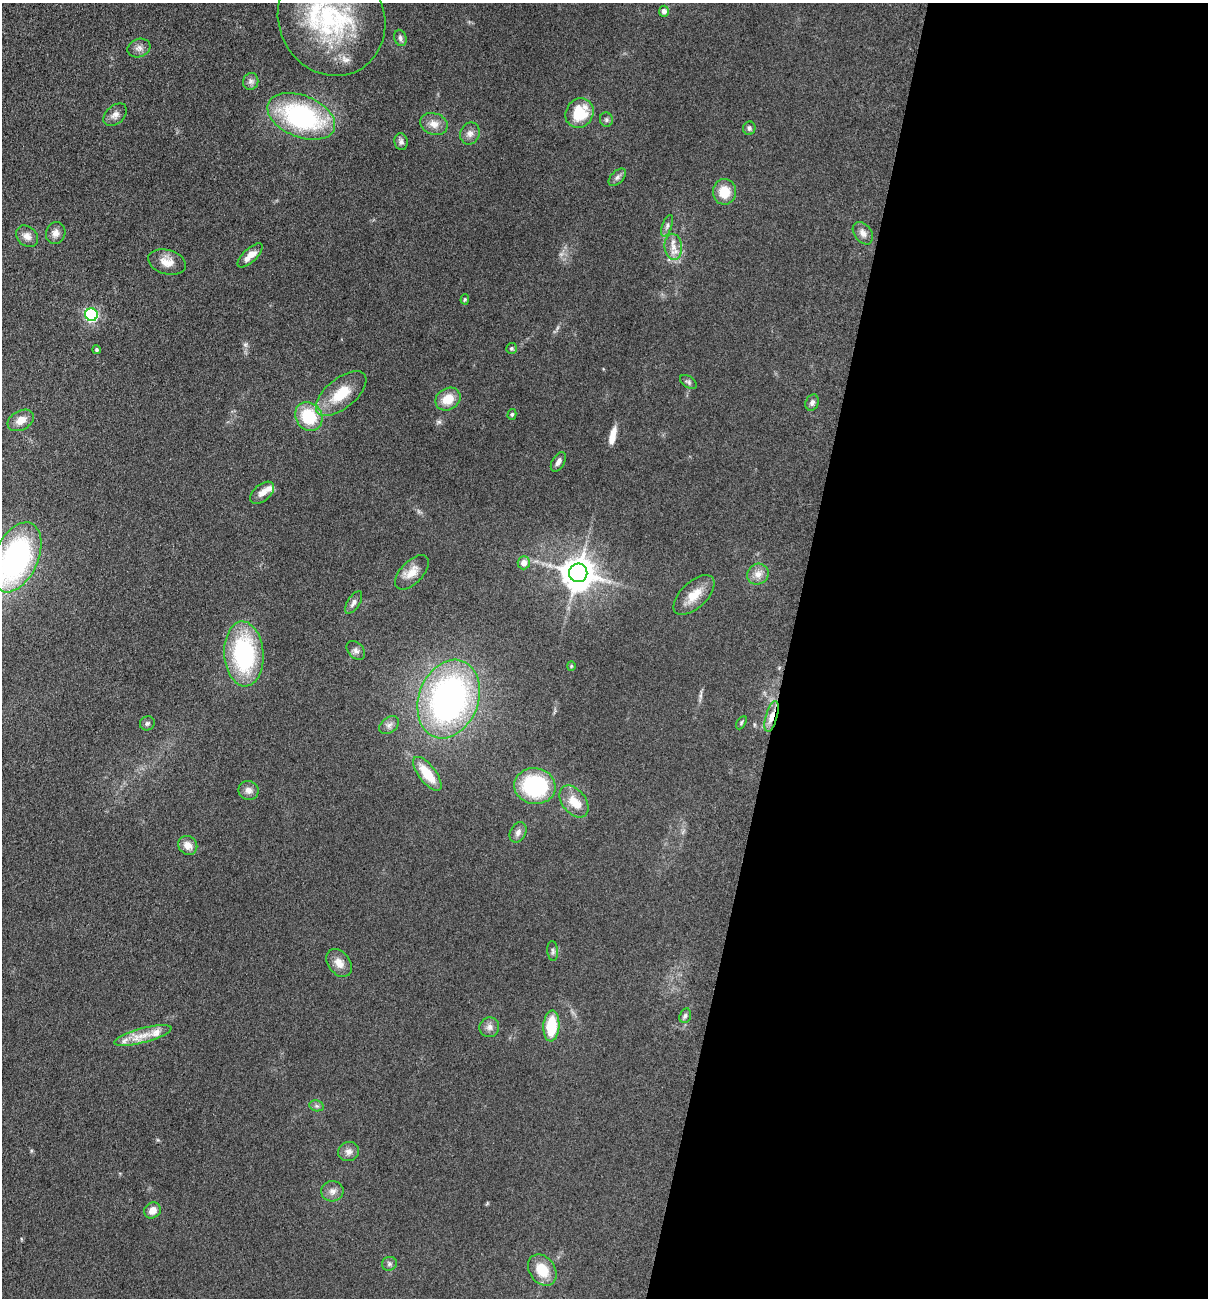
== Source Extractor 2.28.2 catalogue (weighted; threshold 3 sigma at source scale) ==
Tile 12 of 4 x 4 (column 4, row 3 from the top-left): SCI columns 3797-5002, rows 1298-2593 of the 5254 x 5200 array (HDU 1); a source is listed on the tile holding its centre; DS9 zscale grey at full resolution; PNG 1210 x 1300 px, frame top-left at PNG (2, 3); each listed source drawn as its Kron ellipse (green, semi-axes under 4 px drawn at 4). Shown black and unused: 35% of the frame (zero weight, under 3 of 5 exposures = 3% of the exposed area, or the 3 px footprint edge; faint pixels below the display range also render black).
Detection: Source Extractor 2.28.2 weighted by HDU 2 'WHT'; one run over the whole footprint, this tile lists its part. Background 0.119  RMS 0.008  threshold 0.0358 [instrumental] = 3 sigma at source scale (4.5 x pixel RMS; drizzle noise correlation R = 1.50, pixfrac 1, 0.05/0.05 arcsec/px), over >= 5 px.
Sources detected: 74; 1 long thin detection or spike segment (spike, bleed or trail) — neither listed nor drawn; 5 inside a brighter listed object's ellipse — not listed separately; the other 68 listed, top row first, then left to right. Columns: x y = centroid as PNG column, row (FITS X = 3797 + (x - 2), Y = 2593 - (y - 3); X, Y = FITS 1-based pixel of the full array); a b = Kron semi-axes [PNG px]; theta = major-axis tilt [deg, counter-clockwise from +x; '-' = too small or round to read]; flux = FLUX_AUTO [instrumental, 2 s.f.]
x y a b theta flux
664 11 5 5 - 3.4
332 19 58 52 -62 130
400 38 8 6 -74 2.3
139 48 12 9 18 4.2
251 81 8 7 - 2.9
579 113 15 13 57 27
115 115 13 9 42 4.6
301 116 35 21 -22 120
606 120 7 6 - 1.8
434 124 14 10 -19 7.2
749 128 7 6 - 2.1
470 133 11 9 68 4.6
401 142 8 6 -82 2.7
617 177 10 6 45 2.7
725 192 13 11 -89 17
667 226 11 5 70 2.3
56 233 11 9 71 4.8
863 233 12 8 -53 4.7
27 236 12 9 -42 5.1
673 247 13 8 -84 7
250 255 16 6 43 7.5
167 262 19 12 -15 9.5
465 299 5 4 - 0.98
91 315 6 6 - 150
511 348 5 5 - 1.3
97 350 4 4 - 1.2
688 382 9 5 -33 2
341 393 30 15 40 24
448 399 13 10 32 14
812 403 8 6 67 2.9
512 414 5 4 - 1.2
309 416 15 13 -53 34
21 420 14 9 29 7.1
558 462 11 6 61 3.6
262 493 14 8 41 5.5
16 557 37 21 66 170
524 563 6 6 - 6
412 572 21 11 46 10
578 573 9 9 - 1600
758 574 11 10 - 6.1
694 595 25 13 43 14
354 602 13 6 57 3.3
356 650 11 7 -49 3.1
244 654 32 19 -86 96
571 666 4 4 - 0.87
449 699 40 29 70 250
772 716 16 5 74 7.5
147 723 7 7 - 1.9
741 723 7 4 61 1.3
389 725 11 7 39 3.3
427 774 20 8 -52 21
535 786 21 18 -9 74
249 790 10 9 - 4.5
574 802 18 11 -51 12
518 832 11 7 64 3.6
188 845 10 9 - 7.1
553 951 10 5 -85 2.1
339 963 15 11 -52 7.8
685 1016 7 5 72 2
551 1026 15 8 86 31
489 1027 10 9 - 4
143 1035 29 7 15 13
317 1106 7 5 -12 1.9
349 1152 10 9 - 4.6
332 1191 11 10 - 4.8
153 1210 9 7 38 7.1
389 1264 7 7 - 2
542 1270 17 12 -55 17
Overlapping masked pixels (flux is a lower limit): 1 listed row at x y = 772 716
Isophote crosses this tile's border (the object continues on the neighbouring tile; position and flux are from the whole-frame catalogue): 2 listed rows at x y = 332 19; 16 557